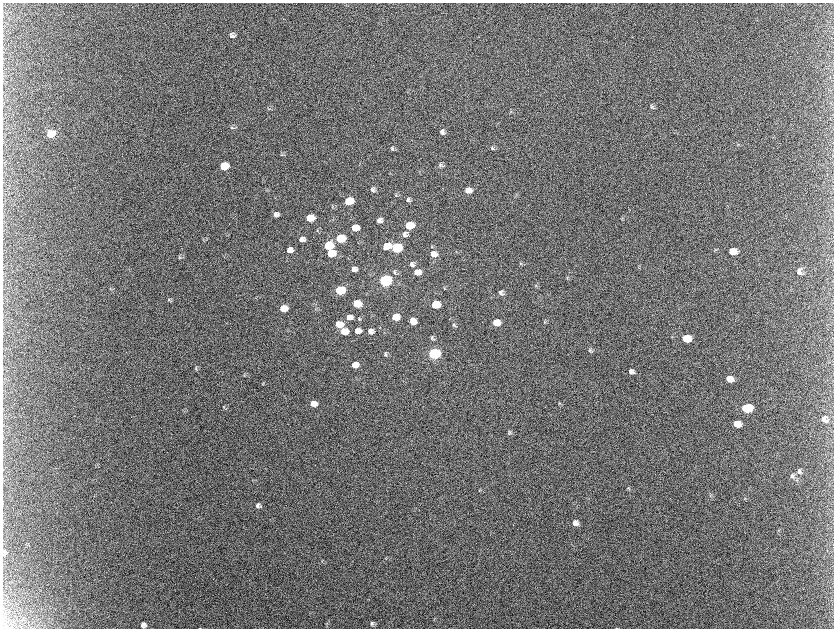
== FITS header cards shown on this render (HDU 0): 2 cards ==
NAXIS1  =                 1663 / length of data axis 1
NAXIS2  =                 1252 / length of data axis 2

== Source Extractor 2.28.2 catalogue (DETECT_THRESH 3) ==
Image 1663 x 1252 px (HDU 0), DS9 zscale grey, zoomed out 1/2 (1 PNG px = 2 x 2 image px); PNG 836 x 630 px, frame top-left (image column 1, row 1251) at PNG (3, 3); no overlay
Background 2130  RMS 31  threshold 93.8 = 3 sigma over >= 5 px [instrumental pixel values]
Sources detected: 106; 10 cannot appear on this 1/2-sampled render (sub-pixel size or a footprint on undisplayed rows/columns) and are not listed; the other 96 listed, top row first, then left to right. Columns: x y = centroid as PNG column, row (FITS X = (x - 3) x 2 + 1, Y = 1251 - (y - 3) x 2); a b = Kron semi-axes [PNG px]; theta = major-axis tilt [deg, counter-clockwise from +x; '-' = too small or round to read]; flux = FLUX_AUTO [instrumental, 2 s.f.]
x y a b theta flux
232 35 7 5 -36 1.9e+04
652 107 6 6 - 1.4e+04
269 108 4 3 - 5.5e+03
511 111 4 1 - 2.7e+03
233 128 7 5 -28 1.4e+04
443 132 6 5 - 2.3e+04
51 134 7 6 - 1.9e+05
738 144 3 3 - 4.1e+03
393 148 6 4 -73 1.1e+04
493 148 6 4 -30 9.9e+03
282 155 6 3 56 7.9e+03
441 165 6 5 - 1.6e+04
225 166 6 5 - 2.7e+05
373 189 6 4 -75 1.3e+04
469 190 6 5 - 5.9e+04
396 195 5 3 - 6.5e+03
409 200 6 5 - 1.5e+04
349 201 6 5 - 2.2e+05
333 207 5 3 - 6.2e+03
276 214 5 4 - 2.3e+04
310 218 6 5 - 1.6e+05
380 220 5 4 - 2.8e+04
410 225 6 5 - 1.9e+05
355 228 6 5 - 1.2e+05
318 231 4 3 - 4.5e+03
405 234 7 6 - 2.2e+04
302 239 5 5 - 3.1e+04
341 239 6 5 - 3.2e+05
329 246 6 5 - 3.0e+05
387 246 6 5 - 1.2e+05
397 248 6 5 - 5.1e+05
290 250 6 5 - 4.5e+04
733 251 8 6 -13 8.0e+04
332 253 6 5 - 1.9e+05
434 254 7 6 - 4.7e+04
180 256 7 4 90 8.4e+03
412 264 6 6 - 2.0e+04
521 264 4 4 - 6.8e+03
355 269 5 5 - 3.3e+04
395 272 7 5 -54 1.4e+04
418 272 6 5 - 6.9e+04
800 272 7 6 - 2.7e+04
567 278 4 3 - 6.2e+03
386 280 7 5 5 1.5e+06
536 286 5 2 - 4.4e+03
445 288 4 3 - 5.8e+03
340 290 6 5 - 3.7e+05
501 293 6 5 - 1.7e+04
169 300 6 3 -70 7.6e+03
358 304 6 5 - 1.5e+05
436 304 6 5 - 2.0e+05
284 308 6 5 - 1.5e+05
350 317 6 5 - 4.7e+04
396 317 6 5 - 1.2e+05
359 319 5 3 - 6.8e+03
413 321 6 5 - 6.0e+04
497 322 6 5 - 9.4e+04
545 322 5 3 - 7.0e+03
339 324 6 5 - 1.2e+05
454 325 6 4 -89 9.6e+03
345 331 6 5 - 1.3e+05
358 331 7 6 - 6.2e+04
371 331 6 6 - 3.7e+04
432 338 6 4 -63 1.3e+04
687 338 7 6 - 1.2e+05
590 350 7 4 50 1.1e+04
435 353 7 5 2 1.2e+06
386 355 7 5 -49 1.1e+04
355 365 6 5 - 5.4e+04
196 369 4 3 - 6.4e+03
632 371 7 6 - 2.3e+04
244 376 4 3 - 5.0e+03
730 379 7 5 -17 5.8e+04
263 383 3 3 - 4.2e+03
314 403 6 5 - 6.2e+04
559 403 3 3 - 5.6e+03
224 407 5 4 - 7.5e+03
747 408 7 6 - 3.4e+05
824 419 8 7 - 3.5e+04
737 424 7 5 -9 7.3e+04
510 432 5 5 - 1.0e+04
799 471 7 5 -87 1.7e+04
792 476 6 6 - 1.8e+04
797 480 5 4 - 1.2e+04
629 489 6 2 -36 5.9e+03
480 490 4 2 - 5.1e+03
745 498 5 3 - 7.2e+03
258 505 6 6 - 2.0e+04
576 523 6 6 - 3.1e+04
5 551 5 3 - 8.7e+03
6 553 5 3 - 7.1e+03
4 555 5 4 - 5.3e+03
322 562 3 2 - 3.7e+03
372 624 7 4 61 1.5e+04
143 625 6 5 - 2.2e+04
146 626 4 3 - 6.7e+03
At the frame edge (FLAGS 8, measured only in part): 2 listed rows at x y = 5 551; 4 555
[10 sub-pixel or undisplayed-footprint detections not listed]